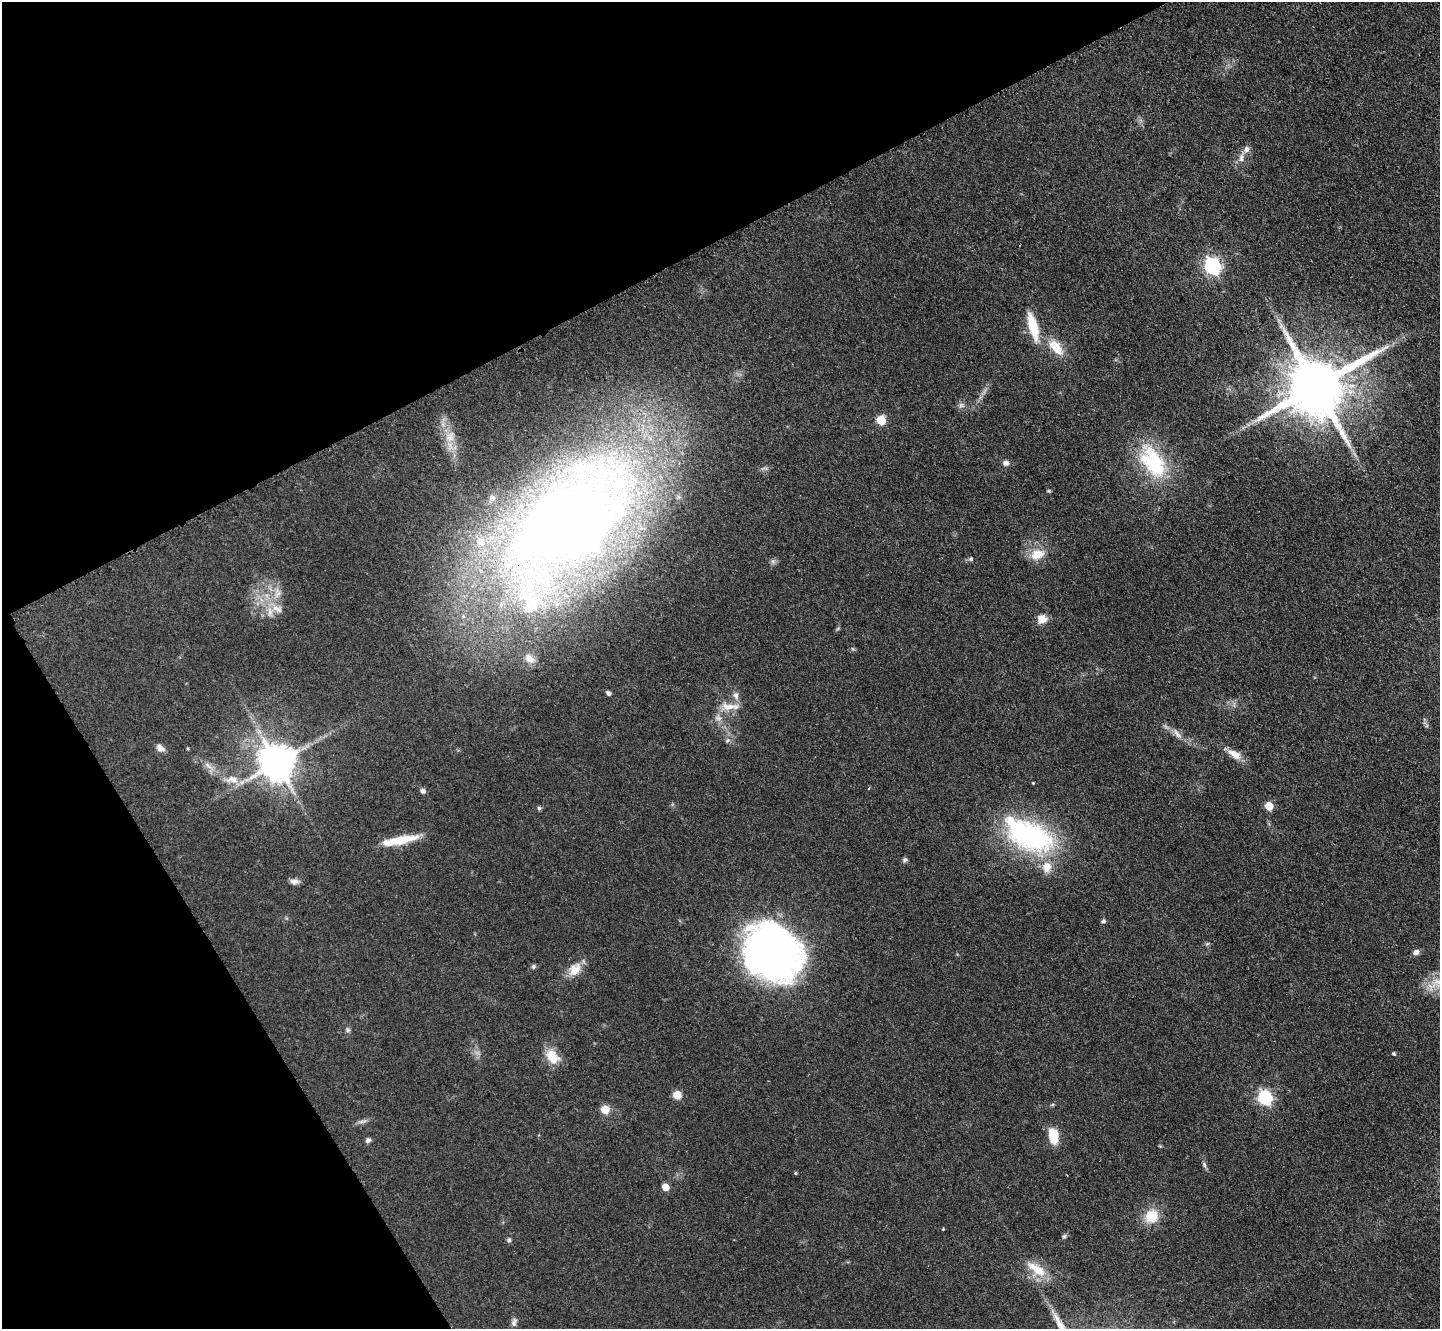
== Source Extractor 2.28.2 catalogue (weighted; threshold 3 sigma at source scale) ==
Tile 5 of 4 x 4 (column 1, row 2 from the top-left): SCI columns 30-1467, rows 3117-4443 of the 5954 x 5981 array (HDU 1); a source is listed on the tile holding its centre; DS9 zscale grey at full resolution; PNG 1442 x 1331 px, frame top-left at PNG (2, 2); no overlay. Shown black and unused: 27% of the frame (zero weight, under 3 of 4 exposures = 3% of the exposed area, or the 3 px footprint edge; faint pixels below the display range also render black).
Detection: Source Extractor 2.28.2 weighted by HDU 2 'WHT'; one run over the whole footprint, this tile lists its part. Background 0.0721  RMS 0.0063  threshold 0.0282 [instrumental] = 3 sigma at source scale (4.5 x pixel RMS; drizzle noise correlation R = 1.50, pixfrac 1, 0.05/0.05 arcsec/px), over >= 5 px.
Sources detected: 67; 1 too faint to see at this stretch — not listed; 7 inside a brighter listed object's ellipse — not listed separately; the other 59 listed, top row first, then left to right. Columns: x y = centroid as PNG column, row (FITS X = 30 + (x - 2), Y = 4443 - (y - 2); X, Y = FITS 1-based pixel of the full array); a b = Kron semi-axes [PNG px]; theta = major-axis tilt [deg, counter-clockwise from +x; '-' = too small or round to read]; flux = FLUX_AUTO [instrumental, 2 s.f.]
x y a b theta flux
1246 149 10 8 76 2.9
1241 158 11 6 82 3
1212 266 7 6 - 180
1281 325 7 4 -73 1.9
1033 326 34 10 -75 19
1056 347 25 12 -49 13
1316 386 17 15 31 5500
961 405 8 6 -26 1.9
881 420 6 5 - 29
450 437 18 13 72 10
1153 462 45 26 -58 47
1006 463 8 7 - 2.3
572 519 149 88 36 780
1037 554 19 13 19 10
971 559 6 5 - 1.1
277 593 15 8 74 5.8
277 608 19 9 -34 7.1
1042 619 12 10 -1 5.2
529 658 15 10 -37 5.8
608 693 5 4 - 2
736 696 10 7 -68 3
728 707 23 9 3 8.2
1177 734 17 6 -49 3.9
728 740 6 6 - 1.4
160 748 11 7 -38 3.4
1235 754 19 9 -30 6.7
277 763 10 10 - 1700
209 766 20 4 -39 4.1
232 779 22 10 2 8.7
423 791 7 6 - 1.9
1269 806 5 5 - 16
539 808 5 5 - 1.1
1029 836 66 36 -24 97
400 840 42 9 11 18
905 860 6 6 - 1.3
294 881 13 6 -5 2.8
1103 921 6 5 - 1.3
1416 952 7 6 - 2.7
773 953 45 39 -41 410
533 966 6 5 - 1.2
575 970 19 13 51 9.3
348 1030 6 5 - 1.2
1394 1054 4 4 - 0.79
552 1057 17 11 -54 13
677 1095 5 5 - 19
1265 1098 6 6 - 110
605 1109 5 5 - 16
362 1121 13 4 6 2
1053 1136 15 9 -78 17
368 1140 6 6 - 1.7
1204 1165 9 4 -66 1.5
795 1173 4 4 - 0.75
665 1187 5 5 - 10
1151 1216 16 15 - 14
943 1229 4 3 - 0.5
1064 1236 5 5 - 1.1
509 1240 5 5 - 1.5
1037 1269 30 11 -34 14
514 1322 12 6 72 2.2
Overlapping masked pixels (flux is a lower limit): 1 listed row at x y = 572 519